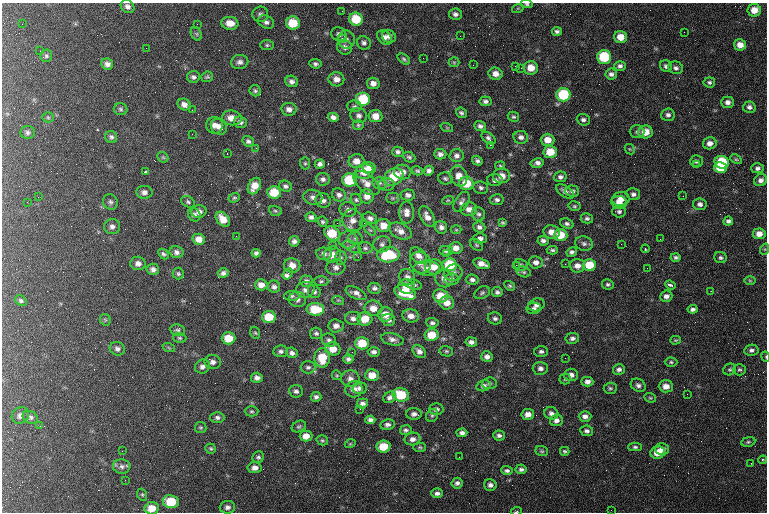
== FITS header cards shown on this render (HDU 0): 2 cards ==
NAXIS1  =                  765 / length of data axis 1
NAXIS2  =                  510 / length of data axis 2

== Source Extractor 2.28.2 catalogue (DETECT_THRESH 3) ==
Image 765 x 510 px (HDU 0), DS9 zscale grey, 1 PNG px = 1 image px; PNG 769 x 514 px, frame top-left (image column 1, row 510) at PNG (2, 3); each listed source drawn as its Kron ellipse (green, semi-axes under 4 px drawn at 4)
Background 207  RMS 9.2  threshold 27.7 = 3 sigma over >= 5 px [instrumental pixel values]
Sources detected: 396; all 396 listed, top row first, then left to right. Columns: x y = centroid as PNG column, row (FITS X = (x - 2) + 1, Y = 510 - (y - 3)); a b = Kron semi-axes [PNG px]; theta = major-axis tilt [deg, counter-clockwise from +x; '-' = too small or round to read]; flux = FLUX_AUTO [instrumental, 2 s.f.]
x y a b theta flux
527 4 6 4 -10 980
127 6 7 6 - 2300
518 8 6 3 18 680
754 10 7 6 - 6600
342 11 2 2 - 330
260 14 8 7 - 2100
455 14 6 5 - 2100
356 19 7 6 - 16000
266 22 8 6 -28 2300
230 23 8 6 -6 6400
293 23 7 6 - 16000
22 24 2 2 - 390
197 24 2 2 - 290
557 31 5 4 - 1400
684 32 2 2 - 1400
196 34 7 5 -60 1200
339 34 8 6 -30 2200
389 36 7 6 - 2400
460 36 2 2 - 280
385 37 8 6 -43 2500
620 37 6 6 - 7100
342 38 3 2 - 1700
346 39 9 8 - 2800
364 43 7 6 - 2000
267 45 7 5 0 1100
740 45 6 5 - 5100
345 47 8 7 - 2400
146 48 2 2 - 1300
40 51 2 2 - 1400
46 56 6 5 - 1300
604 57 7 6 - 32000
423 58 2 2 - 620
404 59 7 4 -39 1200
240 62 8 7 - 2400
454 62 5 5 - 830
107 64 6 5 - 2700
315 64 6 5 - 1500
473 65 3 2 - 440
515 66 2 2 - 310
620 66 6 5 - 1800
666 66 6 5 - 1800
521 68 2 2 - 650
531 68 7 7 - 8000
676 68 7 6 - 1900
495 74 7 6 - 4000
611 74 6 5 - 2000
193 77 6 6 - 1900
207 77 6 5 - 1100
336 79 8 7 - 4000
292 81 6 5 - 2200
709 82 6 5 - 1300
373 83 6 5 - 3600
255 91 6 5 - 1200
563 95 7 6 - 32000
363 100 7 7 - 28000
485 101 6 5 - 1900
727 102 6 5 - 2600
184 104 7 5 -25 3000
354 106 7 6 - 1300
749 107 6 5 - 2000
121 109 7 6 - 1400
289 109 7 6 - 3100
192 110 2 2 - 360
461 113 6 5 - 1400
668 115 7 6 - 2000
359 116 8 7 - 2300
376 116 7 6 - 6800
48 117 5 5 - 880
333 117 5 4 - 2400
513 117 6 5 - 1100
232 118 10 7 -9 6200
583 120 7 5 -20 1900
240 122 7 5 -20 1700
214 125 8 8 - 3400
358 125 5 4 - 950
480 126 5 5 - 1900
219 127 8 7 - 3300
447 128 6 4 -19 760
28 132 7 6 - 1600
637 132 7 6 - 1600
645 132 7 6 - 8700
192 134 3 2 - 750
111 137 6 6 - 1600
521 137 7 6 - 2500
488 138 8 5 -39 1800
548 140 7 6 - 6400
248 141 6 5 - 1600
710 143 7 6 - 3500
490 145 3 2 - 16000
256 148 3 2 - 540
630 149 6 4 -43 740
398 152 6 5 - 1700
550 152 7 6 - 12000
227 154 2 2 - 430
440 154 6 5 - 2400
457 156 7 6 - 2400
163 157 6 5 - 870
409 157 6 5 - 1200
736 159 6 4 -28 870
356 161 8 7 - 4900
477 161 5 4 - 1700
696 161 6 6 - 1500
722 162 7 6 - 27000
305 163 6 5 - 960
537 163 7 4 12 2500
320 164 5 4 - 2000
696 165 2 2 - 590
500 166 5 4 - 790
369 168 7 5 -12 4800
720 168 6 5 - 18000
758 168 6 5 - 1700
365 171 9 7 6 13000
417 171 6 4 -15 1100
429 171 5 4 - 2000
145 172 4 3 - 1400
403 172 9 7 -13 3900
459 176 10 8 -71 6000
502 176 8 7 - 5400
393 177 10 8 32 17000
560 177 6 5 - 1800
445 178 7 6 - 1400
323 179 7 6 - 2100
349 180 7 6 - 24000
495 180 8 6 -4 2200
761 180 6 6 - 2600
366 183 16 8 -41 5300
380 183 7 6 - 1800
386 184 8 6 -3 1900
466 184 7 6 - 14000
254 186 9 6 62 6800
285 186 6 5 - 1600
481 188 7 6 - 1900
572 191 7 5 -2 1900
144 192 8 6 -2 2500
274 192 7 6 - 13000
565 192 10 5 -35 2400
633 194 7 6 - 2000
339 195 7 6 - 2400
408 195 7 5 -5 2200
367 196 7 7 - 4100
683 196 2 2 - 690
38 197 2 2 - 350
313 197 9 7 -12 2500
234 198 6 4 21 980
392 198 6 5 - 1000
621 199 9 7 11 5700
356 200 6 5 - 1100
448 200 6 4 17 700
497 200 7 5 -6 1900
323 201 8 7 - 2500
27 202 2 2 - 350
110 202 8 7 - 1700
188 202 7 5 -30 1200
462 202 11 6 59 2400
619 202 8 6 -6 4800
700 204 7 6 - 2400
574 206 6 4 -14 960
348 209 8 7 - 2300
469 209 8 7 - 3900
199 211 7 6 - 2900
275 211 6 5 - 1100
619 211 7 6 - 1600
407 212 11 7 -90 3600
479 214 7 6 - 1600
194 215 7 6 - 1800
311 217 5 5 - 1800
427 217 11 6 -62 4200
370 218 7 5 -21 2200
587 218 6 5 - 1400
223 219 8 6 -47 6700
353 220 11 10 - 4900
728 221 5 4 - 1700
322 222 5 5 - 1100
337 223 2 2 - 930
364 223 2 2 - 530
503 223 4 4 - 890
567 224 7 5 -23 1500
383 225 7 6 - 7200
112 227 8 7 - 2500
441 227 6 6 - 2400
479 227 6 5 - 2100
370 230 7 4 -43 960
456 230 5 3 - 610
400 231 12 7 -25 4700
552 232 8 6 -11 4700
332 233 8 6 -35 16000
759 234 6 5 - 5000
561 235 6 6 - 12000
236 236 2 2 - 2700
355 238 7 6 - 1500
480 238 7 5 1 2400
199 239 6 5 - 4600
660 239 2 2 - 590
348 240 9 8 - 3600
294 241 5 5 - 2100
543 241 5 5 - 2100
584 243 9 7 -17 1900
382 244 8 8 - 2300
621 244 2 2 - 330
333 245 3 2 - 480
476 245 7 5 -41 1100
352 247 10 5 -25 1600
365 248 7 5 -4 1500
456 248 7 6 - 4700
645 249 4 3 - 910
765 249 6 4 71 750
552 250 5 4 - 1100
446 251 7 5 0 1700
176 252 7 6 - 2300
572 252 5 4 - 1500
256 253 4 4 - 1600
163 254 6 4 -46 1300
324 254 8 6 -9 2600
447 254 3 3 - 790
332 255 8 8 - 6800
388 255 11 7 3 29000
419 256 10 6 -41 4100
358 257 3 2 - 950
676 257 5 4 - 1300
341 258 7 5 89 1100
721 258 6 5 - 1300
420 262 11 10 - 4300
536 262 7 6 - 2800
138 263 7 7 - 3000
482 264 8 5 -17 4700
565 264 2 2 - 420
292 265 8 7 - 5400
450 265 7 6 - 22000
516 265 2 2 - 2000
521 265 7 6 - 1400
589 265 6 6 - 14000
577 266 8 7 - 4000
336 267 9 7 6 2900
434 267 9 7 2 6100
427 268 13 7 -3 4300
647 268 2 2 - 1600
153 269 6 5 - 2500
524 272 7 5 -16 1200
223 273 5 5 - 1900
453 273 9 8 - 2600
178 274 6 5 - 1000
288 274 6 4 56 4200
407 277 8 7 - 2900
444 278 9 8 - 3300
451 279 7 6 - 2100
472 280 6 5 - 1900
306 281 6 5 - 2100
321 281 7 5 0 1200
750 281 6 4 -1 830
608 284 6 5 - 1200
261 285 6 5 - 4300
415 285 7 5 -17 1100
670 285 5 3 - 1500
407 286 8 7 - 8800
510 286 6 4 -31 1000
274 287 6 6 - 2100
374 288 6 5 - 2000
305 290 9 8 - 3000
711 291 2 2 - 440
314 292 7 6 - 1700
497 292 5 5 - 1600
356 293 11 5 -26 3000
405 293 11 7 -20 16000
482 293 8 6 29 1400
292 296 7 5 0 1300
441 296 8 6 -6 11000
666 296 6 5 - 2700
297 299 8 7 - 2500
338 300 6 3 -17 830
21 301 6 5 - 1200
447 303 7 6 - 5700
536 305 8 6 19 2400
373 308 9 8 - 6200
534 308 7 5 11 1700
315 309 9 6 -1 18000
693 309 5 4 - 1900
385 314 7 7 - 7000
411 316 8 6 -8 4400
269 317 7 6 - 13000
353 318 8 6 -4 2600
495 318 7 6 - 1800
365 319 7 6 - 11000
105 320 6 5 - 930
388 320 6 6 - 2400
432 323 6 4 -3 1600
336 326 8 6 -6 3200
177 330 8 6 -7 1400
255 333 6 5 - 900
316 333 6 6 - 1500
432 335 7 6 - 12000
180 338 7 5 -15 980
228 338 7 6 - 11000
572 338 7 5 9 1900
392 339 11 6 -13 2900
329 340 7 6 - 1900
675 340 5 4 - 760
471 342 6 4 -8 2400
362 343 7 6 - 15000
169 348 6 4 -20 730
117 349 8 6 -20 2200
333 349 8 6 -11 7600
751 350 7 5 10 2000
281 351 7 5 7 1800
419 351 7 5 -42 3000
446 351 7 5 -14 1200
541 351 7 5 -1 1600
352 352 2 2 - 860
374 352 6 5 - 2100
292 353 6 5 - 2200
487 357 5 5 - 2500
766 357 5 3 - 600
322 358 9 8 - 14000
565 358 2 2 - 360
348 359 5 4 - 1700
213 362 8 7 - 2800
671 362 6 4 -2 1000
202 366 7 7 - 2500
308 367 7 6 - 1600
540 368 7 6 - 2400
619 369 6 5 - 2000
730 369 6 5 - 1200
739 370 6 5 - 1200
337 375 5 4 - 770
372 375 7 6 - 8200
571 375 7 6 - 3300
257 378 6 5 - 2500
350 379 9 8 - 3300
565 379 5 5 - 960
587 382 6 5 - 2700
489 383 7 6 - 1300
638 385 8 6 -30 2000
484 386 7 5 16 2000
666 386 7 6 - 4900
360 388 7 5 4 2100
610 388 6 5 - 1200
354 389 8 8 - 4100
296 391 7 6 - 1800
687 394 2 2 - 940
401 395 8 6 -19 20000
316 397 5 5 - 1600
390 397 6 5 - 2200
650 398 6 4 -20 830
362 403 6 5 - 2300
360 409 2 2 - 2000
436 409 7 6 - 2100
252 411 7 5 0 1100
551 413 7 6 - 2300
414 414 8 6 -1 2600
528 414 6 5 - 4100
20 415 9 7 38 3000
432 415 7 5 54 1200
585 416 6 5 - 2700
30 417 8 6 -27 1700
217 417 7 5 1 1800
370 420 5 4 - 2000
556 420 6 5 - 2500
387 425 7 5 11 2100
40 426 2 2 - 470
299 426 7 5 25 1200
201 427 6 5 - 950
406 430 6 5 - 1600
587 431 6 5 - 1900
462 433 5 4 - 2200
499 435 6 5 - 1800
306 436 6 5 - 5800
413 439 8 6 11 3300
322 440 6 5 - 1000
748 442 7 4 9 1100
350 444 5 3 - 650
383 446 7 6 - 14000
420 447 6 4 -2 920
635 447 6 4 0 1300
211 448 5 5 - 980
662 449 7 5 -15 3800
122 451 2 2 - 270
542 451 6 5 - 1000
565 451 5 4 - 1100
658 453 7 6 - 8800
258 457 6 5 - 1500
459 457 2 2 - 1600
763 460 4 4 - 640
751 463 2 2 - 310
122 466 9 7 -3 2400
255 468 7 5 4 3400
521 469 5 5 - 1900
507 471 5 4 - 1700
125 480 2 2 - 380
457 483 6 5 - 1900
490 485 6 6 - 2200
437 493 6 5 - 2100
142 495 6 4 -68 920
171 502 8 6 -8 19000
227 507 8 6 4 2400
152 508 7 6 - 7900
611 510 2 2 - 270
517 511 5 3 - 760
At the frame edge (FLAGS 8, measured only in part): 4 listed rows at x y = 527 4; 766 357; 152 508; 517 511